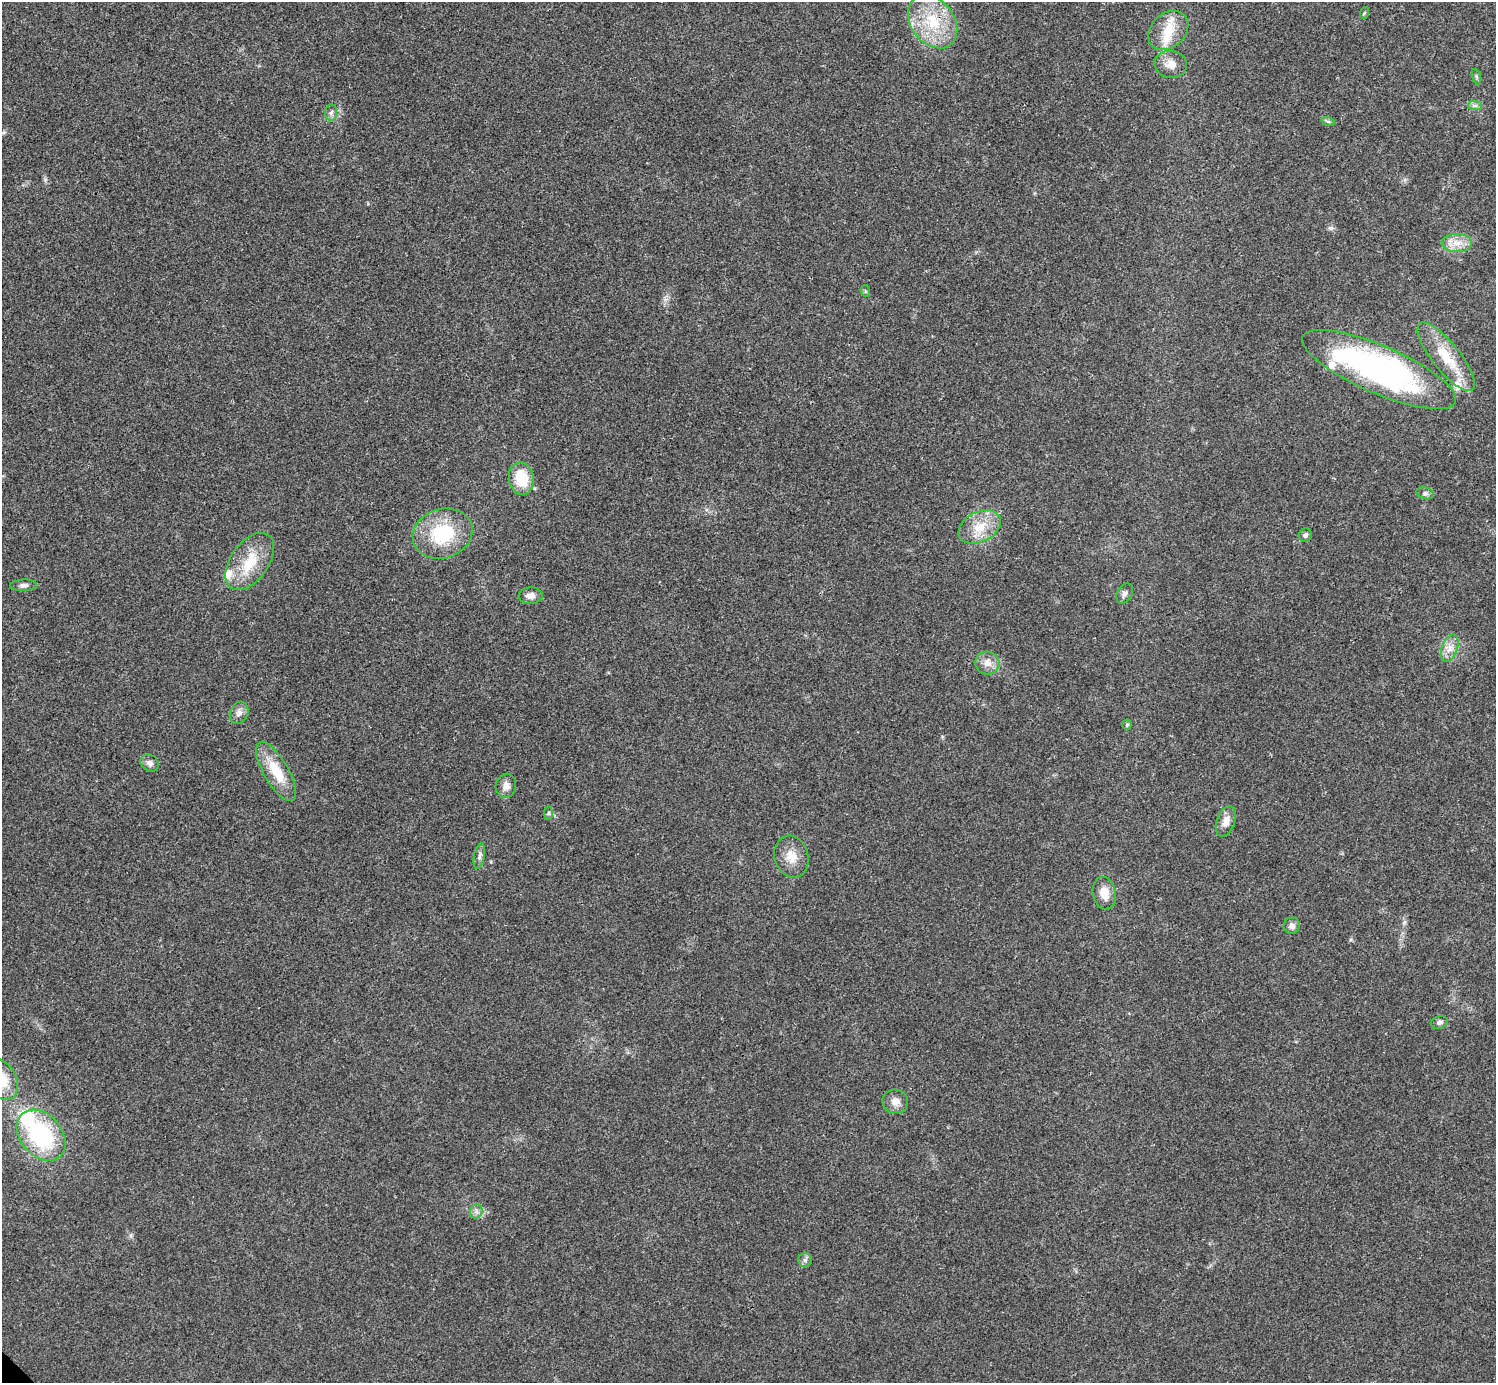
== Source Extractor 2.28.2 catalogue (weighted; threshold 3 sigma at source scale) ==
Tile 10 of 4 x 4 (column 2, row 3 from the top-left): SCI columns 1498-2991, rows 1541-2921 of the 5985 x 5985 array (HDU 1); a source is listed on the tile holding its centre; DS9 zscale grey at full resolution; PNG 1498 x 1385 px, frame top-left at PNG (2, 2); each listed source drawn as its Kron ellipse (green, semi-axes under 4 px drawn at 4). Shown black and unused: <1% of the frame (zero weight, under 3 of 4 exposures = <1% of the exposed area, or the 3 px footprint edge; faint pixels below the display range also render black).
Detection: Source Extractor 2.28.2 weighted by HDU 2 'WHT'; one run over the whole footprint, this tile lists its part. Background 0.0215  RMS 0.0043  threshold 0.0192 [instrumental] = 3 sigma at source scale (4.5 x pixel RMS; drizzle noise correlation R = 1.50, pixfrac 1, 0.05/0.05 arcsec/px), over >= 5 px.
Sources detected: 46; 6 inside a brighter listed object's ellipse — not listed separately; the other 40 listed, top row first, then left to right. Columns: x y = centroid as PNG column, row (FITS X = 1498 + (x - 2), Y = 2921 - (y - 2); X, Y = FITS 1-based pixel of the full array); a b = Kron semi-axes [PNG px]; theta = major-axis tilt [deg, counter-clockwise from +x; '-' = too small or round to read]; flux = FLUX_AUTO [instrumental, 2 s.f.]
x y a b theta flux
1364 13 6 3 71 0.42
933 22 29 21 -53 21
1168 30 22 17 43 9.3
1171 64 16 13 -5 4.6
1476 76 8 3 -71 0.67
1475 105 7 4 0 1
331 112 8 6 86 1.2
1328 121 7 4 -18 0.69
1457 243 15 9 -1 4.8
865 291 6 4 -71 0.55
1446 357 42 14 -51 15
1379 369 83 24 -23 140
521 478 16 12 -79 14
1425 493 9 5 -18 1.1
980 527 22 15 27 9.9
443 534 30 24 18 27
1306 535 7 6 - 1.1
250 561 32 18 55 15
23 585 13 5 2 1.5
1125 593 11 7 61 1.8
531 596 12 8 3 2.8
1450 648 14 8 70 3.7
987 663 12 11 - 3.9
239 713 11 9 64 2.2
1127 725 5 4 - 0.64
150 763 9 7 -37 2
276 771 33 12 -60 13
506 786 12 10 79 3
549 813 7 4 89 0.7
1226 821 16 9 69 3.9
479 856 13 5 78 1.6
791 857 21 17 -73 6.9
1104 893 16 11 -78 5.8
1292 926 8 8 - 2
1440 1022 8 6 17 1.3
2 1080 21 14 -65 10
895 1101 13 12 - 3.4
41 1135 29 20 -49 44
476 1211 7 6 - 1.3
805 1260 7 7 - 1.3
Isophote crosses this tile's border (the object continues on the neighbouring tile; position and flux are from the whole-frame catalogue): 1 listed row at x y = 2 1080
Unlisted compact peaks at least as high as the median listed source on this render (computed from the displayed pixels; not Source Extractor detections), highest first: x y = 1330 228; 131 1236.